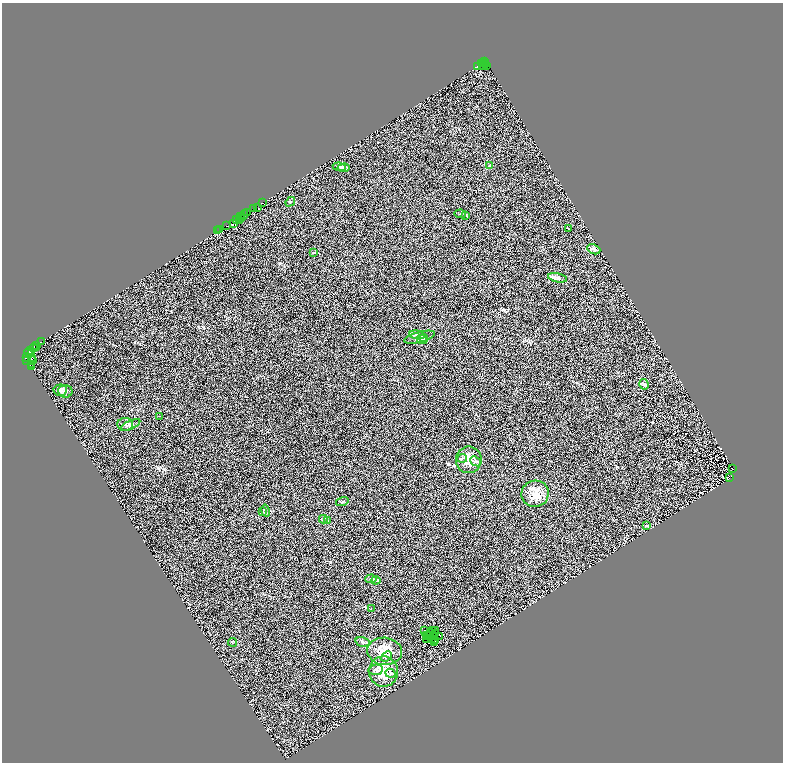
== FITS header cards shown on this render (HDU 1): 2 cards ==
NAXIS1  =                 1562
NAXIS2  =                 1520

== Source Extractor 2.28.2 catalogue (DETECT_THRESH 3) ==
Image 1562 x 1520 px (HDU 1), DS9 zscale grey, zoomed out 1/2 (1 PNG px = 2 x 2 image px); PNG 785 x 764 px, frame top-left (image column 2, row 1519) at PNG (2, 3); each listed source drawn as its Kron ellipse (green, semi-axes under 4 px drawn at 4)
Background 0.504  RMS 0.5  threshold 1.51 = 3 sigma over >= 5 px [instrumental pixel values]
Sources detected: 123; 37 cannot appear on this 1/2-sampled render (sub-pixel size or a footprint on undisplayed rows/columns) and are neither listed nor drawn; the other 86 listed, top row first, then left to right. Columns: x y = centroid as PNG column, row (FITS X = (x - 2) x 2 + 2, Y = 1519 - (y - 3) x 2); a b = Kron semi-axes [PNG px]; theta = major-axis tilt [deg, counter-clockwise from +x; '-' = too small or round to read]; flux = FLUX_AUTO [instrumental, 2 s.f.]
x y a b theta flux
485 61 3 1 - 47
481 63 3 2 - 180
484 63 2 1 - 340
483 65 2 1 - 130
485 65 2 2 - 380
477 66 3 1 - 89
487 66 2 1 - 43
490 166 3 2 - 66
339 167 6 3 -9 160
344 168 6 4 5 230
290 202 5 3 - 93
262 203 2 1 - 710
254 208 2 1 - 540
257 208 3 1 - 74
248 212 2 2 - 3300
460 214 6 3 -9 94
243 215 5 2 - 1500
466 215 3 3 - 64
240 217 2 1 - 96
242 218 2 1 - 120
236 219 2 1 - 46
240 221 2 1 - 150
233 224 2 1 - 73
226 226 2 2 - 120
568 228 2 2 - 30
220 230 4 2 - 2500
218 231 2 2 - 1400
594 249 7 4 -23 450
314 252 4 1 - 38
558 278 10 4 -11 330
417 335 7 4 -10 210
420 337 16 5 15 510
424 338 4 4 - 130
422 339 5 3 - 130
41 342 2 1 - 77
37 345 4 2 - 490
36 347 2 1 - 800
33 348 4 3 - 6000
29 352 4 2 - 1500
32 352 2 1 - 260
32 357 2 1 - 250
26 358 3 2 - 1100
27 361 2 1 - 960
33 361 3 1 - 750
32 365 2 1 - 100
32 367 2 1 - 14
644 384 5 4 - 170
60 390 7 5 4 280
65 391 7 6 - 280
160 416 3 1 - 35
125 424 8 6 -5 340
130 425 11 4 25 300
462 458 5 4 - 150
469 460 13 13 - 1500
476 461 6 3 -40 160
733 469 2 1 - 77
730 478 2 1 - 130
535 494 13 13 - 1900
342 502 6 4 16 150
263 511 3 2 - 51
265 511 6 4 -79 180
323 519 4 3 - 98
328 520 4 4 - 83
647 526 3 2 - 310
371 579 5 3 - 140
376 580 4 2 - 98
371 608 3 1 - 27
425 631 2 1 - 45
432 631 2 1 - 26
436 631 3 2 - 73
431 632 2 1 - 25
436 633 3 1 - 35
429 635 2 1 - 11
427 636 3 1 - 9.9
440 636 2 1 - 57
431 639 2 1 - 14
426 640 3 1 - 8.4
435 641 2 1 - 41
233 642 4 1 - 43
362 642 7 5 -17 270
434 642 3 1 - 53
385 651 17 13 -6 2400
386 656 6 4 39 250
376 670 7 5 7 230
383 672 15 14 - 2100
390 673 5 4 - 180
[37 sub-pixel or undisplayed-footprint detections neither listed nor drawn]